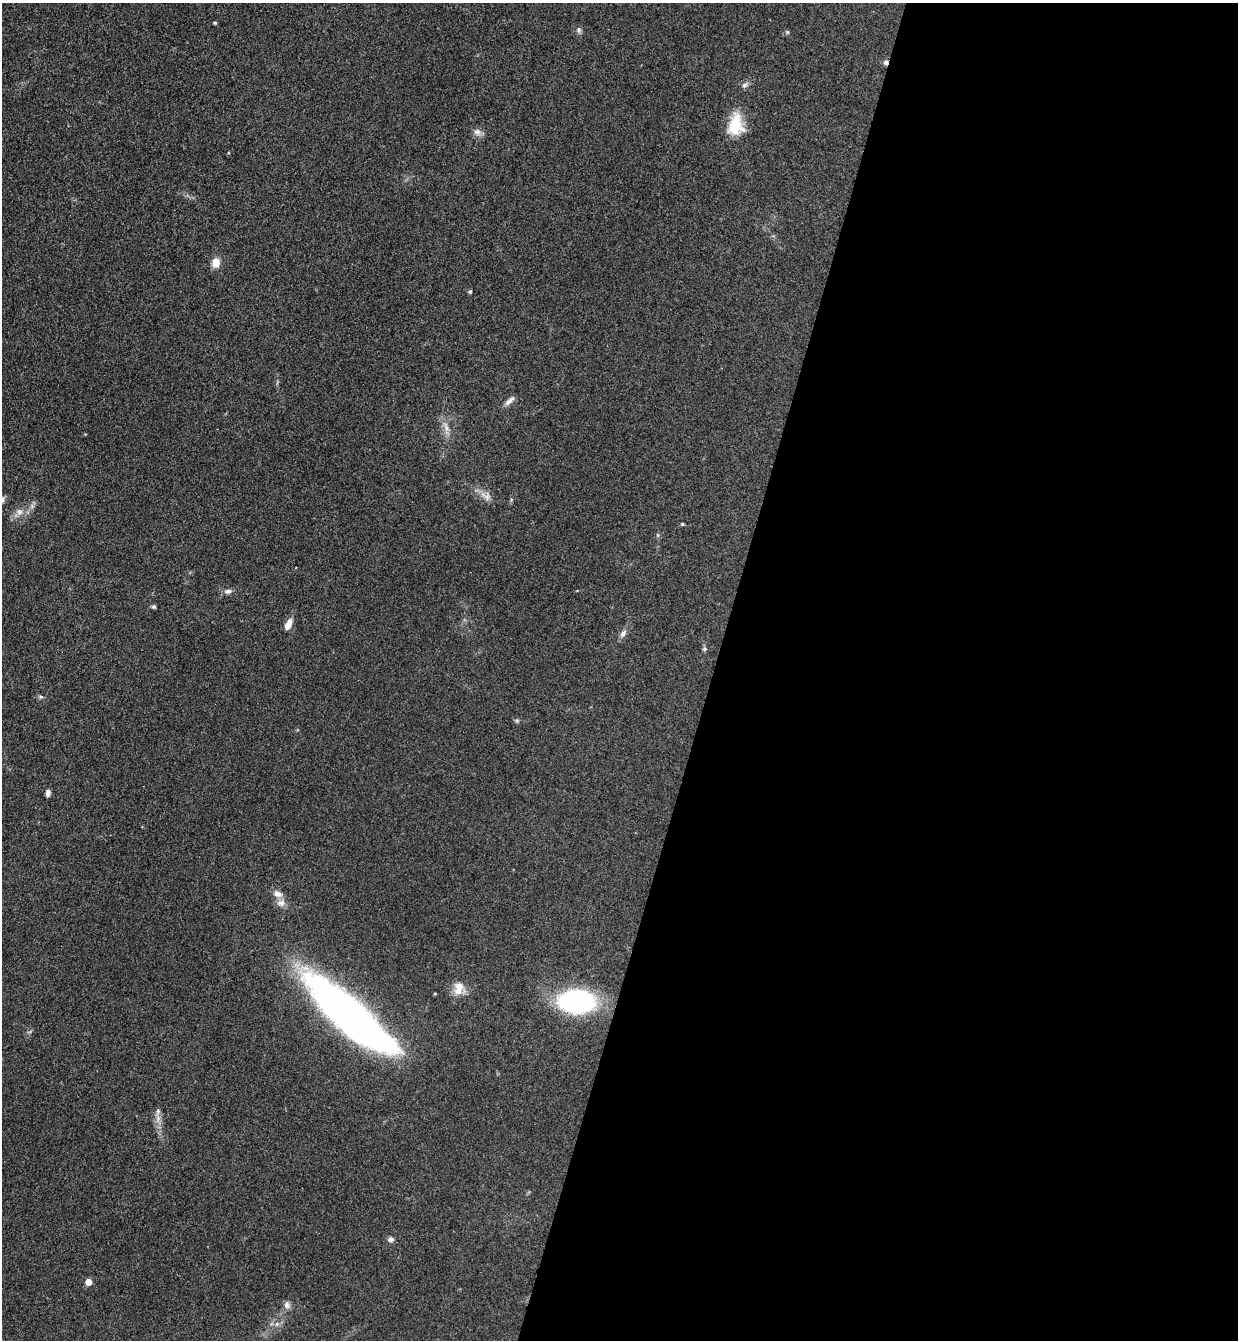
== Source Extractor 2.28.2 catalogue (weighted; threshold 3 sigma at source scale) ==
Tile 12 of 4 x 4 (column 4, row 3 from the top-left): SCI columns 3895-5130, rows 1361-2698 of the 5447 x 5397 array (HDU 1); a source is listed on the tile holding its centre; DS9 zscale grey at full resolution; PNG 1240 x 1342 px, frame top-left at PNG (2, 3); no overlay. Shown black and unused: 42% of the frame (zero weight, under 3 of 4 exposures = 5% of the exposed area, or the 3 px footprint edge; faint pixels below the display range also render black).
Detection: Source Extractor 2.28.2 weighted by HDU 2 'WHT'; one run over the whole footprint, this tile lists its part. Background 0.101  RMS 0.0071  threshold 0.0321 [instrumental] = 3 sigma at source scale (4.5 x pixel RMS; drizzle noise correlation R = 1.50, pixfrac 1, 0.05/0.05 arcsec/px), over >= 5 px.
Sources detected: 32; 1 inside a brighter object's white glare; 1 cosmic-ray / hot-pixel residue — not listed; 1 inside a brighter listed object's ellipse — not listed separately; the other 29 listed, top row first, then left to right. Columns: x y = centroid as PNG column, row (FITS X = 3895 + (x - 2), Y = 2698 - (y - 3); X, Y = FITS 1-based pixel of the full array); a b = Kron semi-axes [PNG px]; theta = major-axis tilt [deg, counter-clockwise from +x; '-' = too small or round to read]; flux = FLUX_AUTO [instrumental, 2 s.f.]
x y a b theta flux
215 23 4 3 - 1.1
579 29 8 6 -74 1.8
787 32 5 5 - 0.93
744 85 8 6 17 2.1
735 125 26 17 85 23
477 132 11 9 -29 3.5
216 263 12 9 81 6.5
470 292 5 4 - 0.94
509 401 16 6 41 3.3
446 427 16 5 -66 4.4
487 497 12 9 82 4.1
19 512 10 8 -22 3.8
682 524 4 4 - 0.78
228 591 11 6 1 2.7
154 607 5 4 - 1.4
288 624 15 7 65 5.2
623 634 10 7 56 3
704 649 7 4 72 1.2
40 697 7 6 - 1.4
48 793 9 5 89 2.3
278 894 13 8 -30 4.7
459 988 17 11 79 9.2
577 1001 28 18 -1 130
350 1011 101 28 -44 400
158 1111 7 4 72 1.5
391 1239 6 6 - 2.4
88 1282 5 5 - 7.7
287 1305 11 8 89 3
277 1324 7 6 - 2